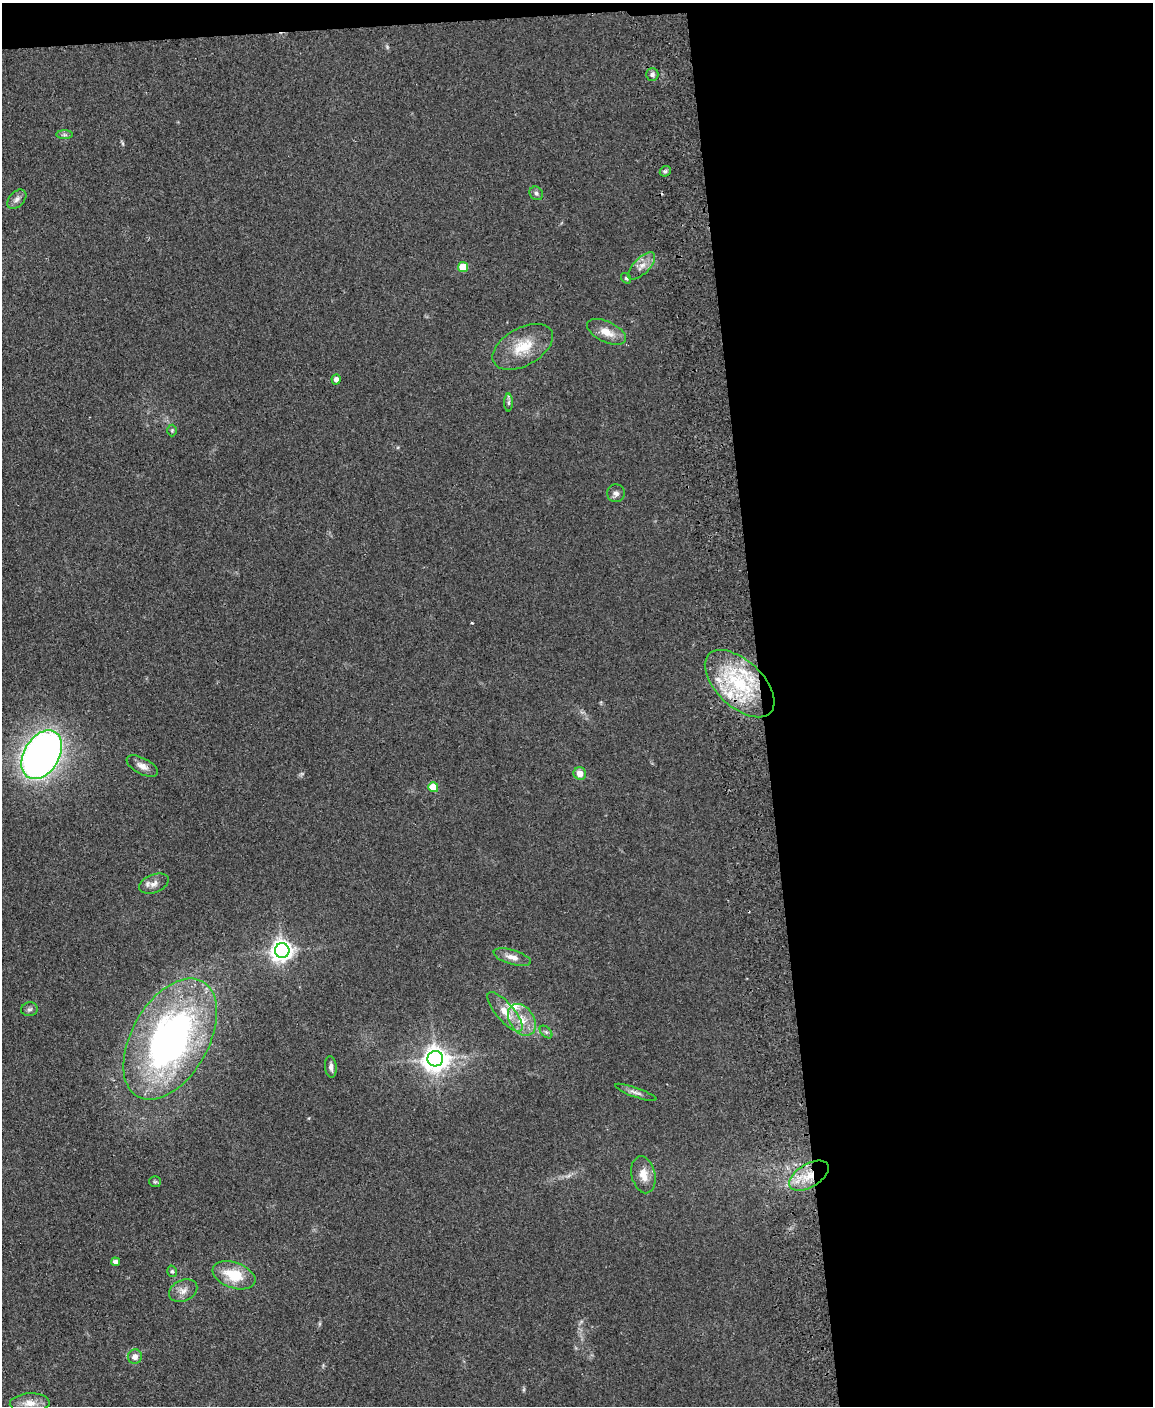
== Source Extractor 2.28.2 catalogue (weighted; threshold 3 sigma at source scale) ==
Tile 4 of 4 x 3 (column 4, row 1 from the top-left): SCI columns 3510-4660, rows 3054-4457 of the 4717 x 4598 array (HDU 1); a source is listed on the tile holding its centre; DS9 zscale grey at full resolution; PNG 1155 x 1408 px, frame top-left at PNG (2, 3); each listed source drawn as its Kron ellipse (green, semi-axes under 4 px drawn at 4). Shown black and unused: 35% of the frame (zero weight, under 2 of 3 exposures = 3% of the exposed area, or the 3 px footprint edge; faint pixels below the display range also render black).
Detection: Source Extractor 2.28.2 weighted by HDU 2 'WHT'; one run over the whole footprint, this tile lists its part. Background 0.0922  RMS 0.0091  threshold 0.0411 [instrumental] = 3 sigma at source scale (4.5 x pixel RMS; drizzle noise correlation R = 1.50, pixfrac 1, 0.05/0.05 arcsec/px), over >= 5 px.
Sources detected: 42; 3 inside a brighter listed object's ellipse — not listed separately; the other 39 listed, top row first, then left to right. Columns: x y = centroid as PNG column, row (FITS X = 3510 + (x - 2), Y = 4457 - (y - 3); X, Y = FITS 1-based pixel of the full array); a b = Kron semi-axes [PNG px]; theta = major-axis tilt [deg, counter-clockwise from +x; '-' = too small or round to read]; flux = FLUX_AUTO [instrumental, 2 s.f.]
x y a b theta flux
652 74 6 6 - 2.7
64 135 8 4 0 1.9
665 171 6 5 - 1.7
536 193 7 6 - 2.2
17 199 11 7 45 3.8
642 266 17 8 45 7.8
463 267 5 5 - 23
626 278 6 4 -52 1.2
606 332 21 10 -26 12
523 347 33 19 29 28
336 379 5 4 - 4.7
509 403 9 4 89 1.9
172 430 6 5 - 1.2
616 493 9 9 - 3.7
740 684 42 23 -43 75
42 755 26 17 59 570
142 766 17 8 -27 6.7
580 773 6 6 - 8.3
433 787 5 5 - 23
154 884 15 9 21 6.2
282 950 7 7 - 650
512 957 19 7 -16 7.6
29 1009 8 7 - 2.5
505 1012 25 9 -49 14
522 1020 17 12 -56 15
546 1032 7 4 -44 1.8
170 1039 66 38 61 350
435 1059 8 7 - 880
331 1067 11 5 -86 4
636 1092 22 4 -19 4.2
643 1175 19 12 -77 12
809 1176 22 11 30 23
155 1182 6 5 - 1.4
115 1262 4 4 - 3.7
172 1271 6 4 -74 1.5
234 1275 22 13 -20 28
183 1291 15 10 25 7.2
135 1357 7 7 - 5
30 1403 20 9 3 11
Overlapping masked pixels (flux is a lower limit): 1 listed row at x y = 809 1176